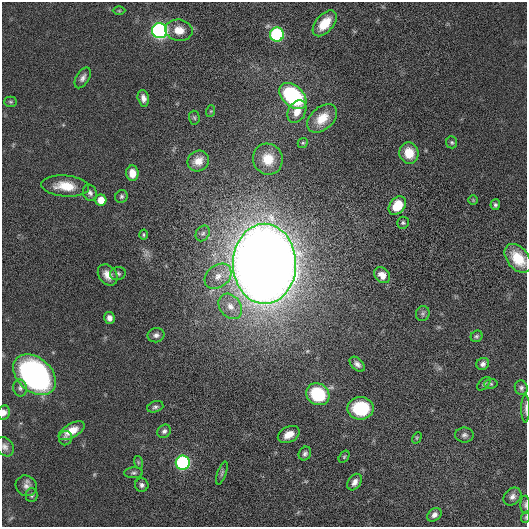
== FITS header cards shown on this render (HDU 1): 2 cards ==
NAXIS1  =                  525
NAXIS2  =                  525

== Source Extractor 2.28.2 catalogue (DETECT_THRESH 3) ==
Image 525 x 525 px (HDU 1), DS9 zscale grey, 1 PNG px = 1 image px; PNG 529 x 529 px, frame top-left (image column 1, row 525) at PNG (2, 2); each listed source drawn as its Kron ellipse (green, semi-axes under 4 px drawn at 4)
Background 0.0111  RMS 0.072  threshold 0.216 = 3 sigma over >= 5 px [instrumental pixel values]
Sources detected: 73; all 73 listed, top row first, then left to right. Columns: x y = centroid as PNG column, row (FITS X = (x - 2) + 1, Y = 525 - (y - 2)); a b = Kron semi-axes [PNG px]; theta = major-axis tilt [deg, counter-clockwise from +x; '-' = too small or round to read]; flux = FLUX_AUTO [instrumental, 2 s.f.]
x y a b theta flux
119 11 6 4 0 6.1
325 23 15 8 49 110
179 30 14 10 -10 60
160 31 7 7 - 1500
277 35 7 7 - 580
83 78 11 6 59 20
293 96 16 10 -42 650
143 98 8 5 -76 22
10 102 6 5 - 7.7
211 111 6 4 71 5.6
297 112 12 8 61 57
194 118 7 5 -87 8
322 118 17 11 42 96
452 142 6 5 - 7.8
303 143 5 4 - 6.6
409 153 10 9 - 94
268 159 16 14 -65 95
198 161 11 10 - 50
132 173 8 6 -87 53
65 186 24 10 -5 100
90 193 8 7 - 15
121 196 6 6 - 10
101 200 5 5 - 64
473 200 5 5 - 5.6
495 205 5 4 - 10
397 206 10 7 51 130
403 223 6 6 - 9.3
203 233 8 6 55 13
144 235 5 4 - 6.8
518 258 16 10 -50 130
264 264 40 31 -89 13000
118 274 8 6 12 12
108 275 11 8 -52 45
382 275 9 7 -45 39
218 276 15 11 40 56
230 306 14 10 -54 53
423 314 7 6 - 11
109 318 6 5 - 22
156 335 8 7 - 19
477 336 6 5 - 8.8
357 364 9 5 -43 20
483 364 6 6 - 17
35 375 24 17 -41 1500
484 384 8 5 44 9.5
491 384 7 5 5 8.3
20 388 8 7 - 16
521 388 7 6 - 13
318 394 12 10 -36 290
155 407 8 5 17 12
361 408 13 11 2 250
526 408 14 3 90 12
4 412 7 6 - 24
72 431 14 7 30 70
164 431 7 6 - 14
289 435 11 7 28 53
464 435 9 7 1 17
66 438 7 6 - 12
417 438 6 4 61 5.8
5 447 10 8 -49 21
305 453 7 6 - 13
344 457 7 4 54 6.5
138 462 6 4 -72 6.2
183 463 7 7 - 740
134 473 9 5 2 12
222 473 12 4 71 11
355 482 9 6 57 24
142 485 7 6 - 16
26 486 11 10 - 26
32 495 7 6 - 11
512 497 10 8 45 21
525 505 9 4 -89 9
434 515 8 6 39 21
526 517 5 3 - 4.6
At the frame edge (FLAGS 8, measured only in part): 5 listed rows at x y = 526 408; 4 412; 5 447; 525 505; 526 517